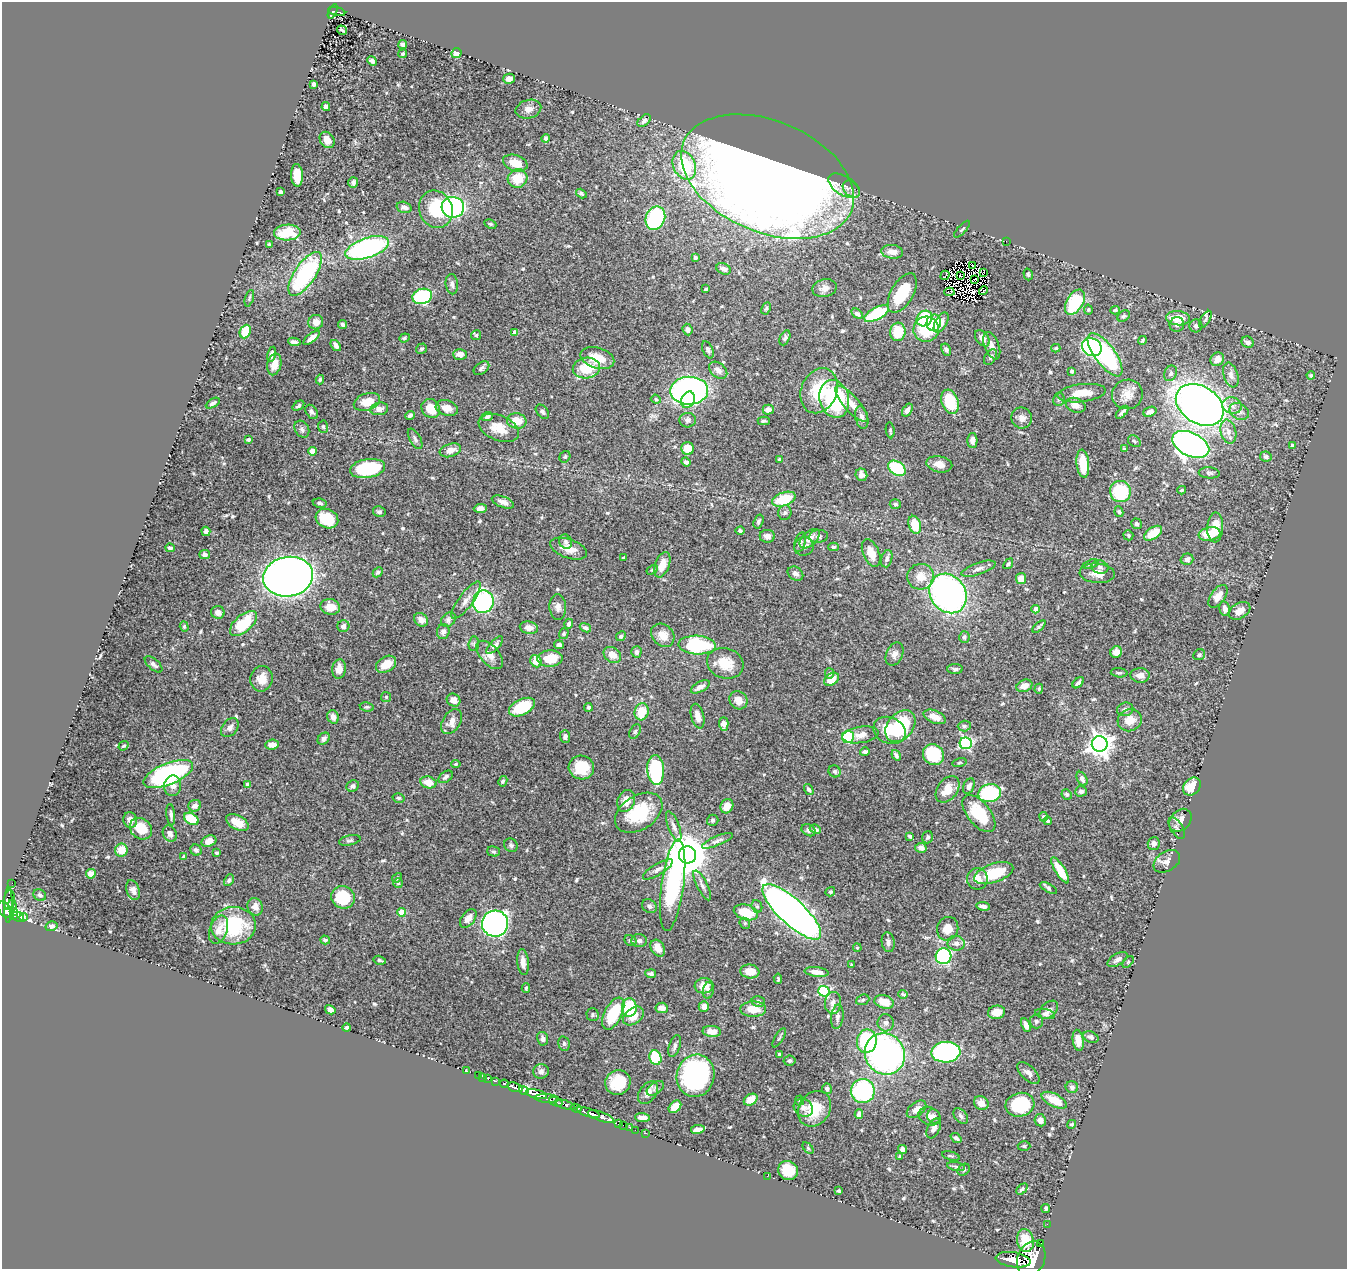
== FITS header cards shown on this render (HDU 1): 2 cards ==
NAXIS1  =                 1345
NAXIS2  =                 1267

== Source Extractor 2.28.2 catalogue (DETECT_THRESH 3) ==
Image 1345 x 1267 px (HDU 1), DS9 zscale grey, 1 PNG px = 1 image px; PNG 1349 x 1271 px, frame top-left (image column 1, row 1267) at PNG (2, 2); each listed source drawn as its Kron ellipse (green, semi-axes under 4 px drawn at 4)
Background 0.932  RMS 0.026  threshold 0.0774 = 3 sigma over >= 5 px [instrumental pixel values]
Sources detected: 594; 10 with non-positive FLUX_AUTO (blend fragments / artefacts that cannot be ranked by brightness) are neither listed nor drawn; of the other 584, the 500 brightest by FLUX_AUTO listed and drawn (84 fainter detections omitted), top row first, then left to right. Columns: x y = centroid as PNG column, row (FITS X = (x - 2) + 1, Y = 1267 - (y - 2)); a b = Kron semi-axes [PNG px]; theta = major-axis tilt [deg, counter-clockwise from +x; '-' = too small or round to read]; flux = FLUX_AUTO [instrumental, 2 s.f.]
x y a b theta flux
333 11 7 4 65 98
337 11 9 3 -14 98
342 30 5 3 - 3.2
403 44 4 4 - 5.6
456 53 5 4 - 17
403 54 5 4 - 3.3
372 61 5 4 - 4
509 79 6 5 - 12
314 84 4 3 - 7.8
326 107 4 4 - 6.1
528 109 13 9 14 11
644 121 8 5 42 4.6
546 138 4 3 - 4.8
327 140 9 7 -55 15
515 163 12 8 -18 28
684 165 15 11 -64 98
297 175 11 6 -87 31
768 177 91 55 -23 4200
518 178 10 9 - 38
353 183 5 5 - 4.3
844 186 17 9 -33 11
851 189 10 7 -42 6.8
281 192 4 3 - 9.5
581 194 6 4 -33 3
404 207 8 5 -16 6.2
453 207 11 10 - 300
436 209 19 16 -67 74
655 218 12 9 67 160
490 224 6 4 -26 2.8
962 229 11 4 47 3.1
287 233 13 8 1 56
1006 241 2 2 - 35
269 244 4 3 - 2.5
367 248 22 10 19 360
892 252 11 7 -7 13
695 258 4 3 - 3.4
972 266 3 2 - 2.9
724 269 8 5 -25 6.8
984 273 3 2 - 8.1
305 274 25 10 56 220
1028 274 6 4 -74 2.6
945 275 5 2 - 3.4
960 276 3 2 - 3.4
975 279 4 2 - 3.4
452 284 10 6 -84 5.9
825 288 12 8 12 12
706 289 3 3 - 2.3
983 291 5 3 - 3.8
949 292 5 3 - 2.9
902 293 22 11 60 68
422 296 10 7 15 210
249 298 8 4 72 2.7
1075 302 14 8 59 100
766 308 6 4 62 2.8
1088 310 5 4 - 2.6
1115 310 5 3 - 2.8
857 314 6 4 -32 5.8
877 314 14 6 27 120
1124 316 7 5 35 3.1
925 318 8 7 - 75
1178 318 12 7 -4 32
1205 319 9 4 58 3.8
316 322 7 7 - 13
934 323 8 7 - 38
941 323 11 5 60 16
343 324 4 4 - 5.1
1177 324 7 7 - 5.4
1196 326 6 6 - 4.8
688 329 6 5 - 6.2
926 329 12 12 - 78
245 332 7 5 66 52
515 332 4 4 - 5.5
898 332 9 7 83 44
476 335 5 5 - 3.1
312 338 10 4 39 13
404 338 5 4 - 2.9
785 338 8 4 65 4.4
982 338 9 6 -52 11
1142 340 4 3 - 2.4
294 342 6 4 -8 5.8
1248 342 6 5 - 7.9
336 345 6 4 -52 5.9
992 346 14 7 -69 11
1092 347 10 8 -28 280
1056 348 4 3 - 2.5
421 349 5 5 - 3.2
708 350 9 5 -67 4.2
946 350 6 4 -60 4.4
272 354 7 4 78 6.6
460 354 7 5 -1 12
1105 355 25 10 -54 240
990 357 8 5 60 4.1
597 358 17 10 -16 36
1217 359 7 6 - 14
274 364 11 7 77 20
481 368 9 5 38 5.1
586 368 14 10 11 55
718 370 10 7 -39 10
1072 371 4 3 - 4.9
1170 373 8 6 67 6
1231 375 13 7 -73 8.7
1311 375 4 4 - 2.6
320 379 5 4 - 2.9
689 391 19 14 2 550
819 391 23 18 67 71
1082 393 24 9 7 30
1127 394 15 15 - 20
656 399 5 4 - 2.6
834 399 19 14 -76 190
1059 399 7 5 75 3.7
688 400 8 6 68 35
367 402 13 8 18 31
950 402 12 8 -70 69
213 403 8 4 30 5.1
851 404 23 7 -49 22
1076 405 10 7 -20 11
1200 405 26 18 -33 1500
298 406 6 4 35 3.4
1232 406 10 8 -19 11
431 408 10 9 - 35
447 408 11 7 -16 17
379 409 9 6 10 12
768 410 5 5 - 11
907 410 7 4 56 7
1239 411 10 7 -33 7.8
312 412 8 5 -55 5.3
542 412 8 5 -49 4.1
1122 412 8 3 47 4.1
1150 412 7 4 21 9.4
410 415 5 3 - 4.3
487 417 6 4 22 4.1
862 418 11 6 -77 7.8
1022 418 11 10 - 9.8
688 420 8 7 - 6.3
517 421 9 7 -8 28
764 421 6 4 -1 3.1
323 427 6 5 - 2.6
499 428 21 12 -22 30
302 429 9 6 -60 5.2
890 430 8 4 -81 3
1228 432 12 8 -75 12
248 439 4 3 - 4.6
415 439 11 5 -61 5.6
972 440 7 5 90 8.5
1134 441 7 5 -34 3.2
1191 444 20 11 -26 930
1292 446 3 3 - 4.8
688 448 6 6 - 37
1125 449 4 3 - 2.4
450 450 11 6 18 14
313 451 4 4 - 31
565 457 6 5 - 2.9
1266 457 6 5 - 6.1
780 460 4 3 - 4.3
686 462 5 4 - 5.4
939 464 13 8 -11 14
1083 464 14 6 -84 44
367 468 18 9 9 95
897 468 9 6 -33 110
1209 473 10 5 -5 4.7
861 475 6 5 - 6.8
1182 490 4 4 - 2.4
1120 491 10 10 - 99
784 499 12 6 18 66
503 502 11 5 -21 9.5
320 503 7 4 -9 3.5
895 504 5 5 - 3.6
480 508 6 4 3 7.3
379 512 6 5 - 3.9
1119 512 5 4 - 3.2
785 513 7 6 - 4.8
327 519 11 9 -25 53
758 521 7 5 72 4.1
1136 524 5 5 - 4.8
915 525 9 6 -73 38
1215 527 15 8 87 33
206 531 5 4 - 6
740 531 4 4 - 3.6
1153 533 10 5 35 33
1210 534 11 6 9 41
1128 535 5 4 - 2.9
767 536 7 6 - 8.5
819 536 9 6 5 5.8
810 539 12 7 42 13
566 542 7 6 - 4.9
800 542 10 5 74 4.3
804 546 10 9 - 7.4
834 547 5 4 - 3.3
170 548 5 3 - 3.1
569 549 19 9 -19 23
871 553 14 8 -66 26
204 555 5 4 - 4.4
623 557 3 3 - 2.6
887 559 9 5 74 5.8
1187 559 6 5 - 6.6
1008 564 6 3 54 2.8
1091 564 8 4 18 3.3
662 565 13 7 70 21
1100 567 8 6 -13 6
978 569 18 6 19 9.6
652 570 6 4 30 2.5
378 572 5 4 - 3.4
1097 573 18 9 -4 22
795 574 8 6 -35 7
288 577 25 19 10 1900
921 577 13 13 - 24
1021 579 5 5 - 22
948 593 21 17 -54 650
1218 596 13 7 54 19
466 600 22 7 53 13
483 602 11 10 - 290
330 607 10 8 -13 24
558 607 13 8 -86 11
1036 609 4 4 - 13
1225 609 7 5 -77 7.5
1240 611 11 7 31 14
218 612 7 6 - 9.7
421 620 7 6 - 12
448 620 8 6 44 5
243 624 16 8 42 78
569 624 5 4 - 4.5
343 626 6 6 - 6.4
184 627 5 4 - 2.3
1039 627 8 3 42 3.5
529 628 9 6 -10 9.3
585 628 6 4 -21 4.8
443 632 7 6 - 6.1
564 634 5 5 - 2.5
663 635 13 10 -45 21
621 636 5 4 - 4.8
964 637 6 5 - 3.8
474 644 7 5 84 3.3
495 645 11 4 46 6.2
559 645 5 4 - 5.4
697 645 18 9 -3 150
636 652 5 5 - 6.9
1116 652 6 5 - 15
894 654 12 8 65 8.7
490 655 17 9 -48 15
612 655 9 7 -36 18
1199 655 6 5 - 3.9
550 658 12 8 3 41
536 661 6 5 - 25
725 663 18 15 -17 40
154 664 11 5 -41 6.2
386 664 11 7 31 29
339 669 10 7 83 16
955 669 8 5 1 4
830 673 5 4 - 5.9
1119 673 8 4 -4 3.1
1140 675 9 7 -2 13
262 679 13 11 79 23
832 679 8 5 33 28
1078 683 7 3 46 4.9
1024 686 8 6 21 16
700 687 10 5 28 10
1039 689 5 4 - 2.3
386 697 5 5 - 2.7
453 700 7 6 - 13
738 700 10 8 -47 15
367 707 7 4 -8 2.8
522 707 14 8 26 72
588 707 4 4 - 4.3
1125 709 8 6 14 6.2
642 712 8 7 - 38
697 716 12 6 -76 14
333 717 7 5 -63 13
935 717 12 6 -22 16
1130 720 12 11 - 23
452 722 13 9 59 14
724 724 7 4 -88 14
900 726 18 12 50 120
964 726 6 5 - 3.4
230 728 10 7 52 7.4
889 730 16 13 -23 42
635 731 8 5 63 3
860 735 18 8 9 14
565 736 6 5 - 5.8
848 737 6 6 - 100
324 739 7 5 45 6.5
966 743 6 6 - 250
1100 744 8 8 - 1500
272 745 7 5 6 13
124 746 5 4 - 2.9
865 752 5 3 - 4.5
933 754 11 10 - 81
896 755 5 4 - 4.6
959 763 7 4 14 2.3
456 764 4 4 - 2.3
581 767 13 12 - 45
656 770 15 8 -86 170
835 771 6 5 - 3.7
168 774 26 10 22 270
446 777 8 5 37 5.1
1082 779 7 5 -61 7.2
503 781 5 4 - 2.9
428 782 8 6 -12 22
248 785 4 4 - 17
173 786 10 8 81 12
353 786 6 5 - 5.3
969 786 8 5 66 5.3
1192 786 10 8 46 35
947 789 15 10 54 26
809 790 6 4 -56 4.4
1081 791 6 5 - 5.3
990 793 11 9 12 160
1067 794 5 5 - 3.7
399 798 6 4 -15 2.5
626 801 11 8 67 19
195 806 6 5 - 10
727 806 7 6 - 20
639 813 26 17 33 84
979 813 22 11 -51 66
171 815 11 4 -84 5.9
1044 817 4 4 - 4.9
191 819 8 5 -32 55
130 820 8 7 - 13
713 820 6 5 - 3.5
1180 820 13 9 46 13
1048 821 4 3 - 2.6
237 823 12 7 -29 23
674 826 16 5 -69 7.4
1177 828 12 6 -57 5.6
141 829 12 10 -41 40
815 829 6 4 -25 4.7
809 830 7 5 -30 5
170 833 8 6 -63 7.9
909 836 4 3 - 3
928 837 6 5 - 4
350 840 11 5 13 4.1
209 841 8 5 20 16
717 841 16 4 23 6.8
1154 843 6 6 - 5.1
511 845 7 6 - 4
921 848 6 5 - 9.7
121 850 6 6 - 29
196 850 6 5 - 5.1
493 852 6 5 - 3
217 853 3 3 - 2.5
688 855 8 8 - 6700
184 857 4 3 - 3.4
1167 861 14 9 33 11
658 869 17 5 31 8
1060 870 15 5 -58 38
994 873 20 9 18 66
91 874 5 4 - 18
397 878 5 4 - 2.3
977 879 11 10 - 18
229 880 6 4 60 3.6
12 883 2 2 - 7.5
398 883 5 5 - 2.9
673 885 46 11 82 290
702 885 16 5 -64 7.8
1048 888 9 4 -28 3.3
133 890 10 6 -72 9.8
830 892 5 4 - 2.6
40 895 7 5 -35 5.2
343 897 12 11 - 70
9 900 10 5 82 250
8 905 17 3 89 180
12 905 5 4 - 150
649 906 8 6 -36 4.5
757 906 6 5 - 3.7
983 906 7 3 -8 5.6
255 907 9 7 -69 11
5 910 9 5 -53 1000
13 911 3 3 - 120
402 912 4 4 - 41
746 912 12 7 -16 46
792 912 38 12 -43 1400
14 916 3 3 - 350
18 917 6 4 -28 230
23 917 4 3 - 99
468 918 10 6 53 12
745 923 6 5 - 2.5
495 924 13 13 - 710
51 926 6 5 - 5.6
233 926 22 19 2 130
948 929 12 10 72 24
218 930 15 8 69 16
325 940 5 4 - 4.2
630 941 6 5 - 4.6
639 941 8 6 -2 5.8
888 942 10 6 -81 5.8
956 943 9 7 -7 9
658 948 9 6 -59 16
857 948 4 3 - 2.3
944 956 8 7 - 340
1118 959 11 5 31 6.9
379 960 6 4 -17 2.7
523 962 13 6 -84 12
1128 962 7 4 45 2.6
852 965 4 3 - 2.3
750 971 9 7 -4 24
817 972 12 5 -7 15
651 974 5 4 - 4.6
778 979 5 3 - 2.6
704 986 9 8 - 21
526 988 5 4 - 2.5
708 990 8 5 83 5.7
824 991 5 5 - 190
903 994 5 3 - 3
863 1000 7 5 22 2.7
758 1002 7 5 -15 5.6
884 1002 10 6 -16 28
833 1003 11 8 82 12
704 1006 5 5 - 12
629 1008 9 7 83 90
662 1008 6 5 - 11
753 1009 13 7 0 29
330 1010 5 4 - 9
1049 1010 11 7 43 11
996 1012 9 6 10 25
613 1014 17 8 63 77
1045 1014 10 4 -10 5
593 1015 6 6 - 3
634 1016 11 7 38 19
837 1017 12 6 84 7.4
1036 1021 7 6 - 4.5
886 1023 8 8 - 7.4
1026 1025 7 4 -62 11
347 1028 4 4 - 3.7
712 1031 9 5 -5 16
1091 1037 8 5 -24 4.9
779 1038 11 3 59 2.6
543 1039 7 5 -79 6.4
1078 1040 10 5 -81 17
867 1041 12 10 81 120
564 1044 7 5 -77 3.2
675 1046 11 5 71 5.7
946 1052 14 10 5 260
780 1054 4 3 - 2.9
885 1054 21 19 -55 570
655 1058 7 6 - 76
790 1061 6 5 - 3.7
467 1071 3 2 - 12
541 1071 8 7 - 6.2
1028 1073 14 7 -44 10
478 1075 2 2 - 16
696 1076 21 19 75 370
483 1077 2 2 - 9.6
488 1078 3 3 - 56
496 1081 3 2 - 120
618 1082 13 12 - 48
504 1084 4 3 - 180
515 1087 8 4 -15 2000
1072 1087 6 6 - 5.9
655 1088 10 5 33 5
827 1089 5 5 - 4.4
524 1090 5 3 - 760
863 1091 12 12 - 230
648 1093 13 8 53 12
536 1094 11 4 -14 3100
547 1098 12 3 -3 580
751 1100 7 5 32 26
1054 1100 14 6 -27 35
800 1101 5 4 - 2.6
556 1102 7 3 -23 420
981 1103 7 6 - 16
565 1105 10 3 -18 810
1020 1105 14 12 13 100
675 1107 7 5 46 24
576 1108 5 4 - 190
803 1108 10 8 -34 9.6
815 1109 19 15 57 49
916 1109 11 6 39 14
588 1113 12 3 -17 2100
859 1114 5 4 - 6.8
601 1116 14 4 -21 1600
929 1116 11 8 -25 12
934 1116 7 6 - 5.7
961 1116 9 6 -51 5.5
642 1117 7 4 -4 13
1040 1120 6 5 - 10
619 1124 3 3 - 61
1072 1124 5 4 - 3
623 1125 2 2 - 19
629 1127 3 2 - 22
934 1128 10 6 65 9.4
698 1129 7 4 10 9
635 1130 2 2 - 10
646 1133 2 2 - 13
956 1138 6 4 -40 3.6
1024 1146 6 4 -3 3.2
808 1148 7 4 -46 2.5
903 1149 5 4 - 7.7
951 1156 9 3 -15 2.3
900 1157 4 4 - 2.7
956 1166 9 3 -11 3.2
788 1170 10 9 - 39
964 1170 7 5 40 3.1
767 1176 2 2 - 10
1022 1189 6 4 44 4
839 1191 4 3 - 2.4
1046 1208 4 3 - 3.7
1047 1224 2 2 - 13
1025 1241 11 8 -79 24
1040 1244 4 2 - 35
1031 1259 18 13 66 9900
1013 1260 17 7 -8 4800
At the frame edge (FLAGS 8, measured only in part): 2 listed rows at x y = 5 910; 1031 1259
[84 fainter detections neither listed nor drawn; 10 non-positive-flux detections neither listed nor drawn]